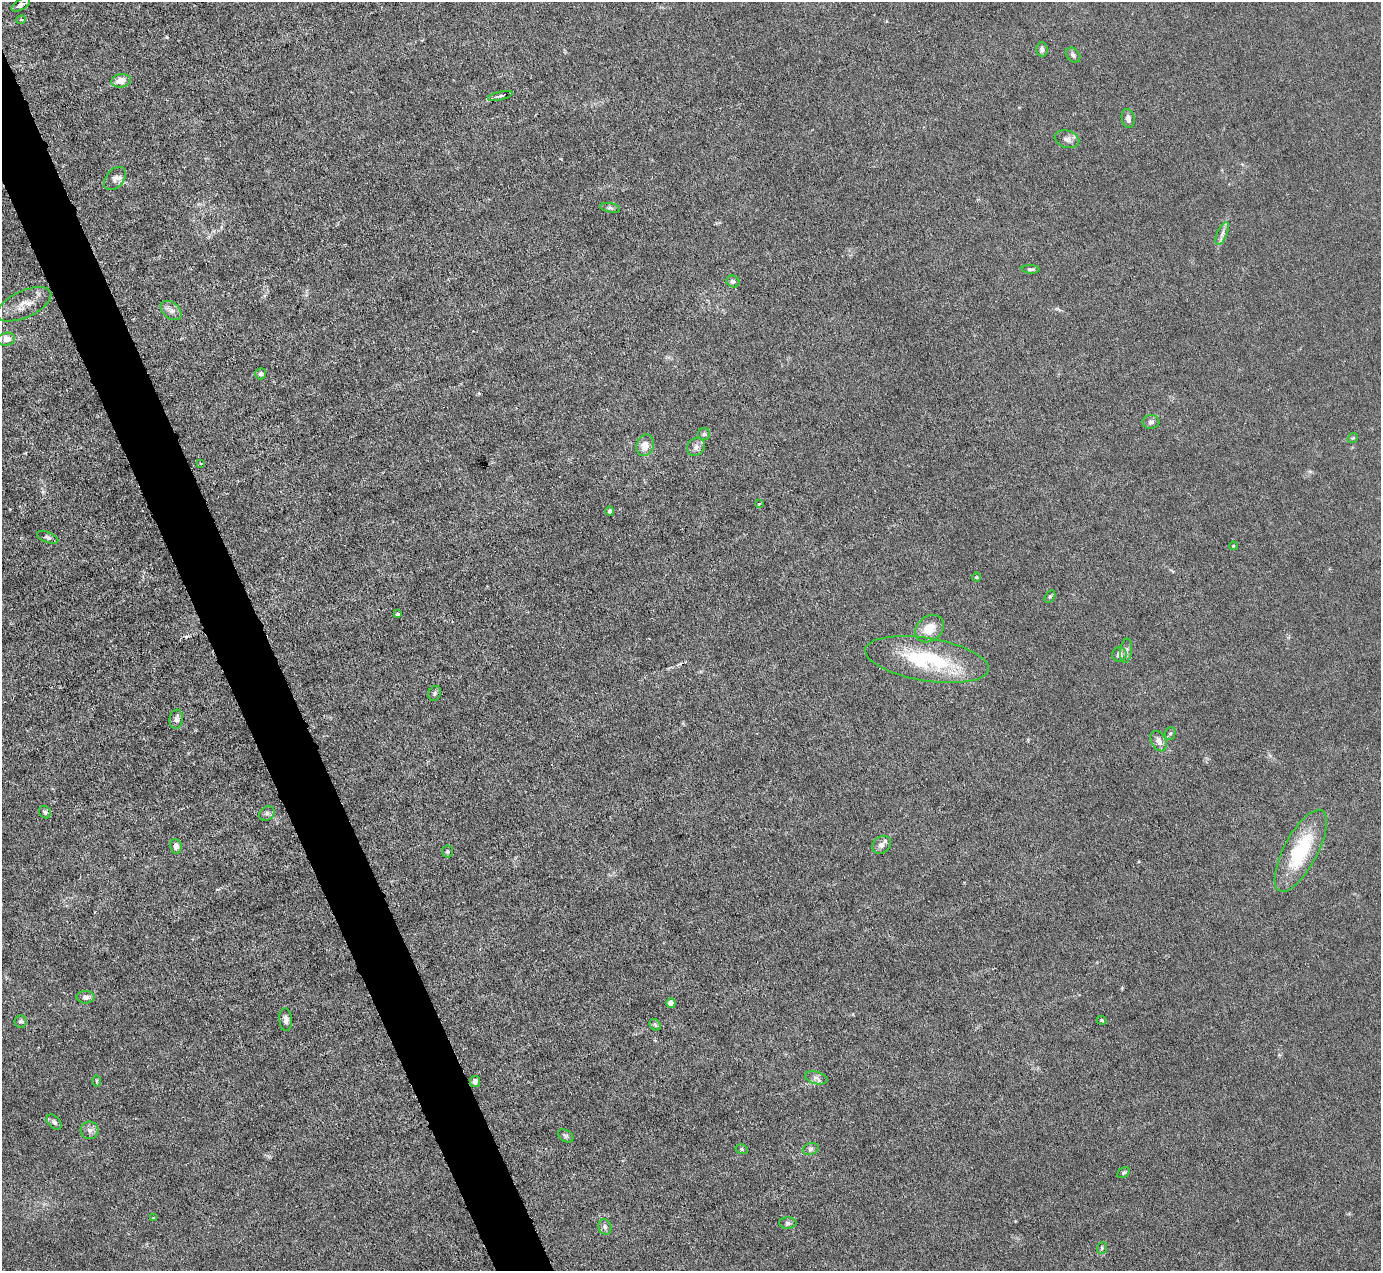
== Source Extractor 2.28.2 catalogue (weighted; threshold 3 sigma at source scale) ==
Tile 11 of 4 x 4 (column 3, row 3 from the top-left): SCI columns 2759-4137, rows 1547-2815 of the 5516 x 5500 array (HDU 1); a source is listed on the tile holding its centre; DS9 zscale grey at full resolution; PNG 1383 x 1273 px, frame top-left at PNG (2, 2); each listed source drawn as its Kron ellipse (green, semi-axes under 4 px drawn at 4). Shown black and unused: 4% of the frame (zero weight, under 3 of 6 exposures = <1% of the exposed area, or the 3 px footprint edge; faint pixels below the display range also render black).
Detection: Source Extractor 2.28.2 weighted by HDU 2 'WHT'; one run over the whole footprint, this tile lists its part. Background 0.0209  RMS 0.0027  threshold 0.0112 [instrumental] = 3 sigma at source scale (4.09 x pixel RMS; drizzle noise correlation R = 1.36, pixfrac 0.8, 0.05/0.05 arcsec/px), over >= 5 px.
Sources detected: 65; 1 cosmic-ray / hot-pixel residue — neither listed nor drawn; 1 inside a brighter listed object's ellipse — not listed separately; the other 63 listed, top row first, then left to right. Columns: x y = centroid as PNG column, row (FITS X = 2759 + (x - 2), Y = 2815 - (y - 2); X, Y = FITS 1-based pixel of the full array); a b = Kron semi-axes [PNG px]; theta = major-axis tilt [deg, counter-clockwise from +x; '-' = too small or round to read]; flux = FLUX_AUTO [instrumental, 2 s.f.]
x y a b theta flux
21 5 10 5 31 1.1
21 20 5 3 - 0.24
1042 49 7 5 -86 0.78
1073 55 8 6 -47 0.72
121 81 9 6 10 2.6
500 96 12 4 14 0.78
1128 118 10 6 -81 1.2
1067 139 12 8 -15 1.3
115 178 13 9 50 1.4
610 208 10 4 -11 0.55
1222 233 12 5 67 1.1
1031 269 9 4 -3 0.55
733 281 7 5 -27 0.76
24 304 29 13 25 4
171 310 12 8 -39 1.4
6 339 9 6 11 2
261 374 5 5 - 0.77
1151 422 8 7 - 0.74
704 434 6 6 - 0.48
1353 438 5 4 - 0.32
645 445 11 8 70 2.7
696 447 9 8 - 1.1
201 464 4 3 - 0.28
759 504 4 2 - 0.21
610 511 5 4 - 0.57
48 537 11 5 -22 0.65
1233 546 4 3 - 0.24
976 577 4 4 - 0.26
1050 596 7 4 62 0.42
398 614 3 3 - 0.59
929 629 16 12 39 4.4
1126 651 12 6 83 0.86
1119 654 7 7 - 1.3
927 660 62 21 -9 23
435 693 7 6 - 0.56
176 719 9 6 83 0.97
1170 733 6 5 - 0.49
1159 741 11 7 -63 1.6
45 812 6 5 - 0.49
267 813 8 6 38 0.74
882 845 10 8 38 1.2
176 846 7 5 -82 1.2
447 851 6 5 - 0.46
1301 851 45 17 62 18
86 997 9 6 0 1
671 1003 5 4 - 3.4
286 1020 11 6 -86 1.3
1102 1020 5 4 - 0.26
20 1021 6 6 - 0.54
655 1025 6 5 - 0.49
816 1078 11 6 -14 1.1
97 1081 6 4 90 0.31
475 1081 5 5 - 0.97
54 1122 9 6 -46 0.83
90 1130 9 9 - 1.1
566 1136 8 5 -32 0.6
741 1149 6 5 - 0.42
811 1149 8 6 18 0.65
1124 1173 7 4 38 0.41
153 1218 3 3 - 0.31
788 1223 8 5 -1 0.6
605 1227 8 6 -68 0.76
1102 1248 6 5 - 0.41